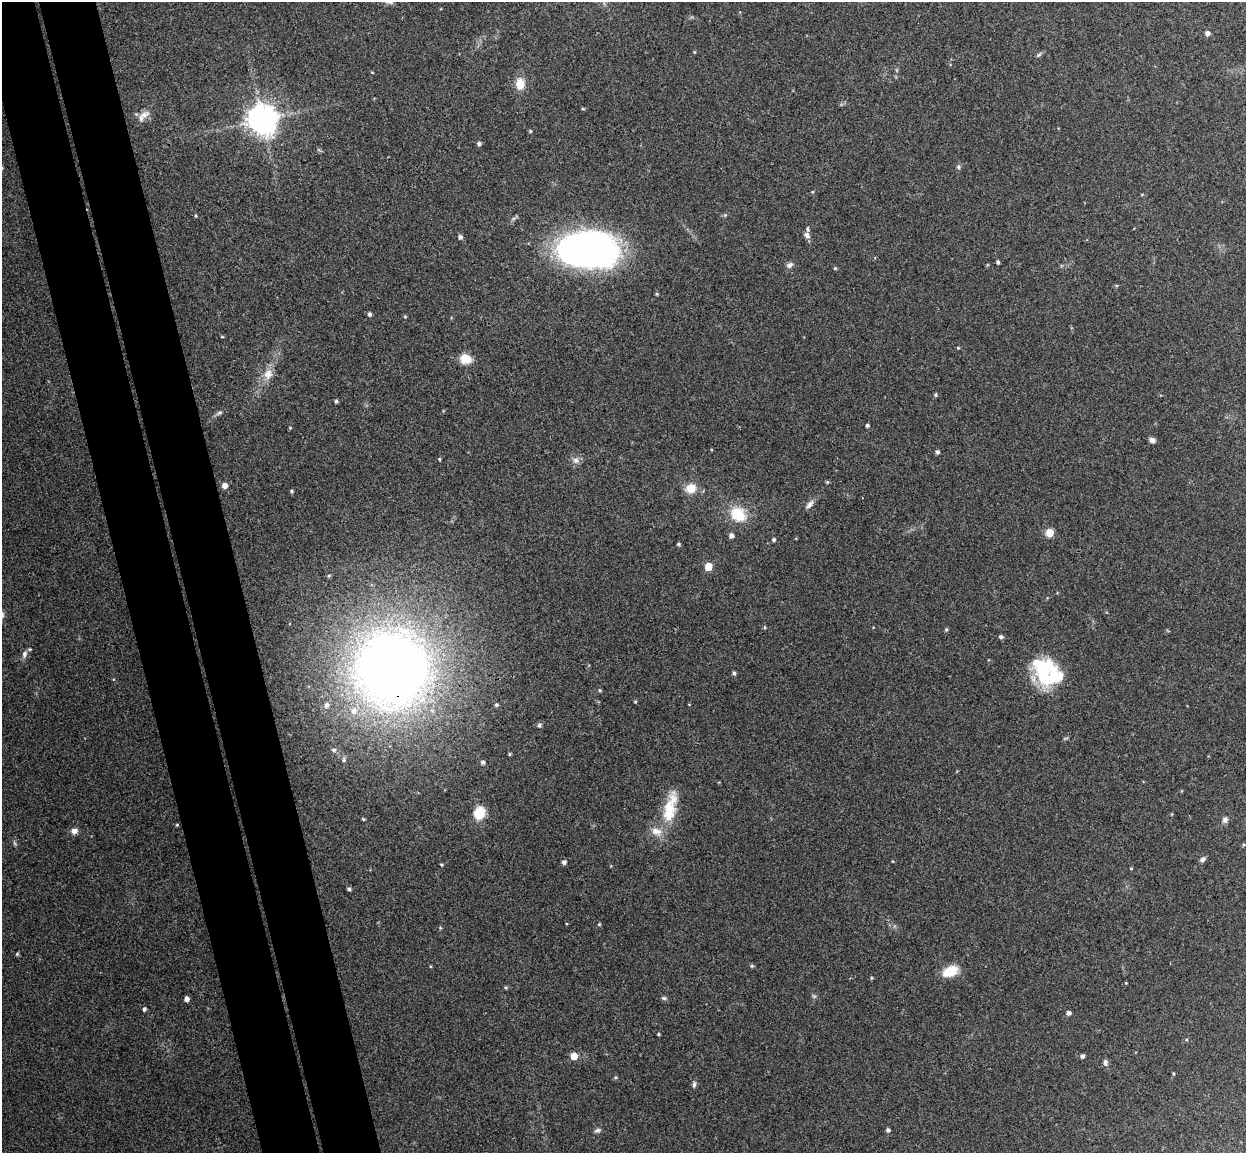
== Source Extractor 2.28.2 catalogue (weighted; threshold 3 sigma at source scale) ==
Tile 11 of 4 x 4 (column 3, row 3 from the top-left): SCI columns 2543-3786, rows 1305-2455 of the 5086 x 5028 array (HDU 1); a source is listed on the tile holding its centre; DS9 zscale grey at full resolution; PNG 1248 x 1155 px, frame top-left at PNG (2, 2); no overlay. Shown black and unused: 9% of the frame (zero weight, under 3 of 4 exposures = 5% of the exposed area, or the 3 px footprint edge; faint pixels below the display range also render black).
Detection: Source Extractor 2.28.2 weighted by HDU 2 'WHT'; one run over the whole footprint, this tile lists its part. Background 0.0743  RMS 0.0078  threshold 0.035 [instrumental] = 3 sigma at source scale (4.5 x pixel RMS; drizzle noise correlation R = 1.50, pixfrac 1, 0.05/0.05 arcsec/px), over >= 5 px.
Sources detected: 91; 5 inside a brighter listed object's ellipse — not listed separately; the other 86 listed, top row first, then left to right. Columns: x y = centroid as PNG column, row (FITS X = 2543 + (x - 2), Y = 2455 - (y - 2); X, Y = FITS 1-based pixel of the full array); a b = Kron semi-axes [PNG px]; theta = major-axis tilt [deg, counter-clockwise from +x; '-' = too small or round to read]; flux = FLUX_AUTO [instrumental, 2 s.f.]
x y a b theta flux
1207 33 5 5 - 2.8
694 52 5 3 - 0.65
1039 55 8 4 40 1.4
372 72 5 3 - 0.56
520 84 13 10 89 11
583 109 5 3 - 0.76
144 115 21 8 40 5.7
262 119 9 8 - 1200
530 131 4 4 - 0.88
479 143 4 4 - 2
959 167 6 4 -88 1.3
196 216 5 3 - 0.75
807 235 9 6 -49 2.9
460 237 6 5 - 2
588 250 54 32 -2 310
998 262 4 3 - 1.5
790 265 8 6 35 2.6
835 268 5 4 - 0.84
657 294 4 3 - 0.92
369 314 4 4 - 1.9
405 317 5 3 - 0.7
222 337 4 3 - 0.64
958 348 4 4 - 0.75
466 359 11 9 -17 12
268 374 14 12 70 8.2
935 395 4 4 - 1
336 401 4 4 - 1.2
219 413 10 5 30 2
867 425 4 4 - 1.5
290 428 4 3 - 0.62
1152 440 7 5 -29 3.1
937 452 5 4 - 1.8
439 459 4 3 - 0.94
576 460 9 8 - 3.5
225 486 5 5 - 4.8
691 488 11 10 - 10
292 491 4 4 - 1.1
810 504 12 6 51 3.2
738 514 18 14 -38 22
1049 533 5 5 - 20
731 535 5 4 - 3.2
774 540 4 4 - 1.3
678 544 4 3 - 1.2
708 567 5 5 - 18
765 627 5 4 - 0.88
946 629 5 4 - 1
1001 637 5 5 - 1.8
24 654 11 7 72 3.3
392 669 93 88 85 600
1045 671 36 25 -52 55
734 673 5 4 - 1.5
600 690 4 4 - 0.87
635 702 3 3 - 0.82
496 705 5 4 - 1.2
539 725 6 5 - 1.4
334 750 6 5 - 1.7
510 754 4 4 - 0.87
344 760 7 4 83 1.3
483 762 5 4 - 1.8
670 807 46 15 76 26
479 813 11 9 73 20
363 819 4 3 - 0.92
1225 820 7 6 - 2.8
177 825 4 4 - 0.74
74 831 8 6 -5 3.7
1203 859 7 5 36 2.4
564 862 5 4 - 2.4
441 865 4 3 - 0.89
349 889 4 3 - 1.5
17 954 4 4 - 1.1
752 966 6 4 -17 0.94
950 971 13 9 25 19
871 978 4 3 - 0.77
1126 983 3 2 - 0.54
506 988 5 4 - 0.94
664 998 7 5 -2 1.4
186 999 4 4 - 3.9
144 1009 4 4 - 1.6
1069 1013 5 4 - 2.4
658 1034 3 3 - 0.89
574 1056 5 5 - 15
1082 1056 4 4 - 1.8
1105 1062 9 6 -84 2.4
694 1085 8 4 84 2
597 1130 9 5 17 1.8
888 1130 5 4 - 1.6
Overlapping masked pixels (flux is a lower limit): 1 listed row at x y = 392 669